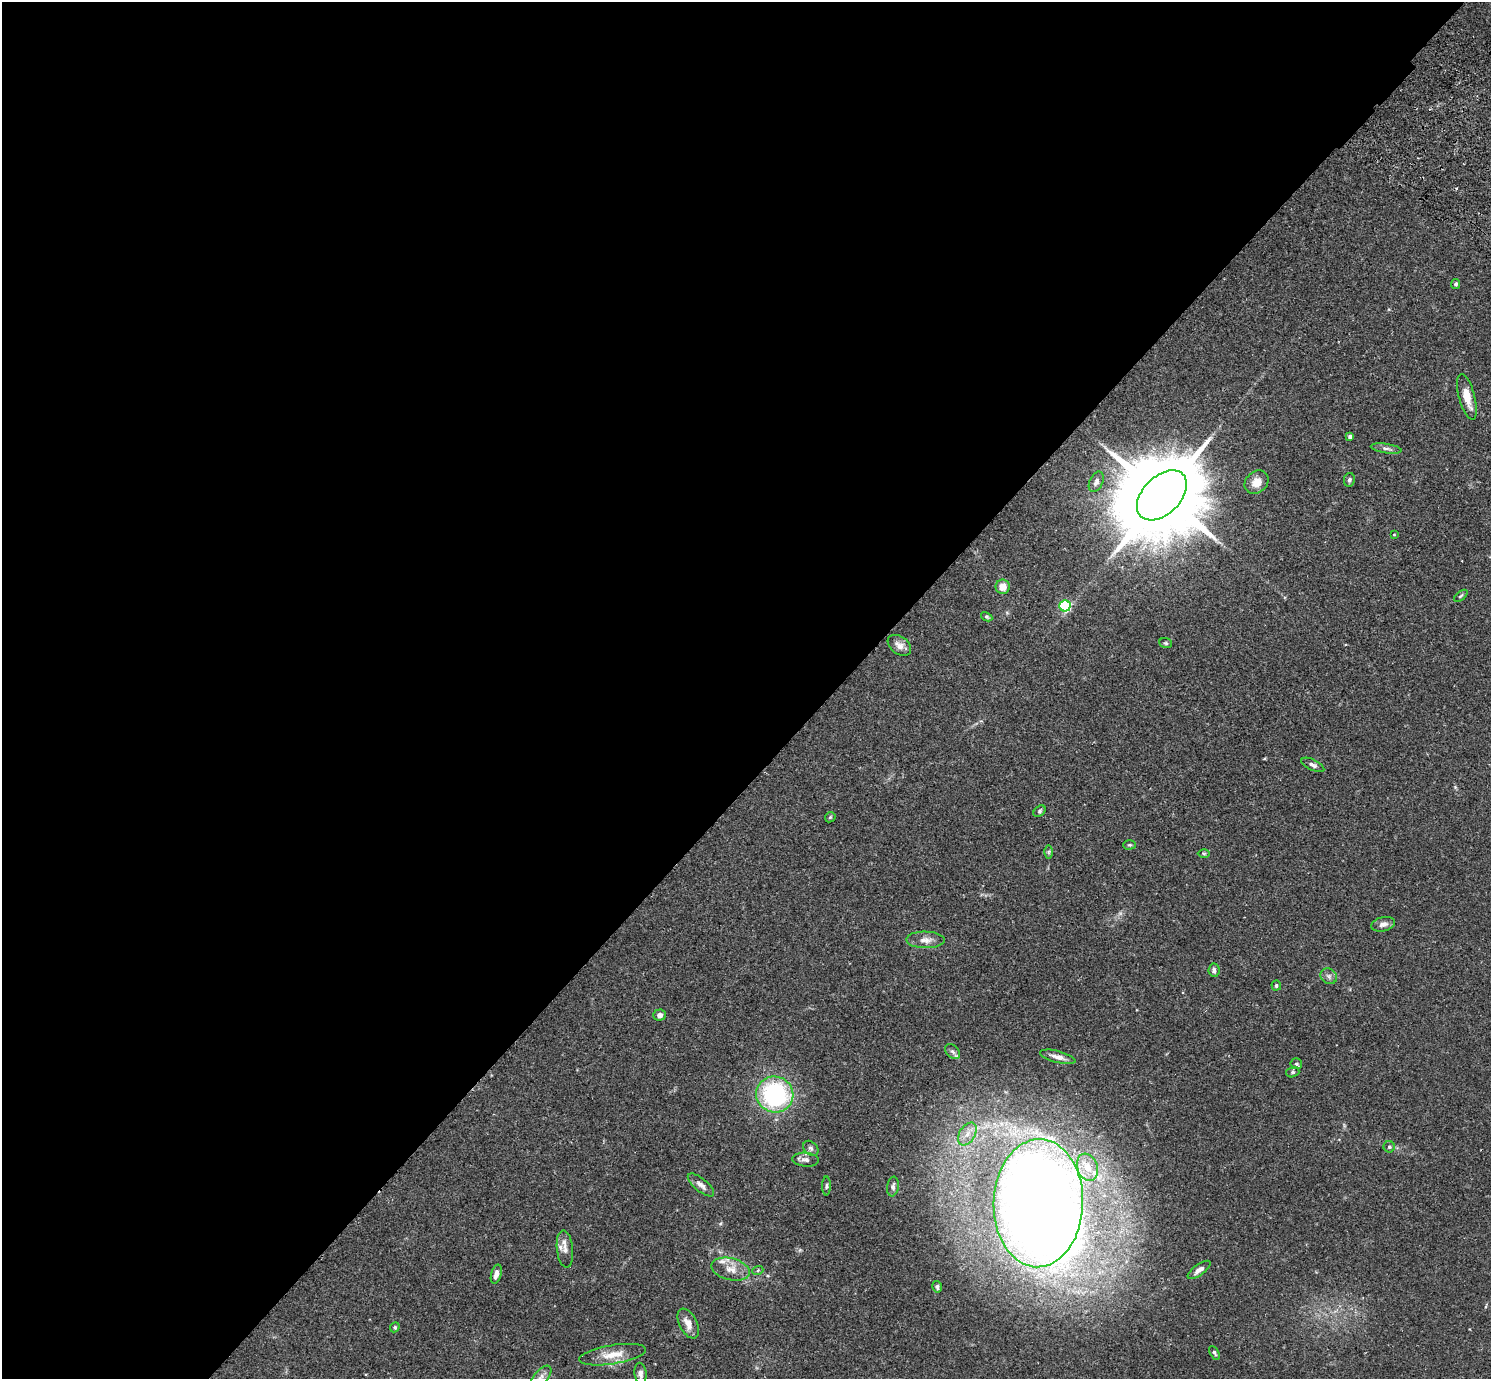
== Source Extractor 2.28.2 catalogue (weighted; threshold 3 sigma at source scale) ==
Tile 5 of 4 x 4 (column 1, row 2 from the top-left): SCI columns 40-1528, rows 2956-4332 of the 6033 x 6050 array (HDU 1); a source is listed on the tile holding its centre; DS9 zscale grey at full resolution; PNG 1493 x 1381 px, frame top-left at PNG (2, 2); each listed source drawn as its Kron ellipse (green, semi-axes under 4 px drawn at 4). Shown black and unused: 56% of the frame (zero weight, under 2 of 3 exposures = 3% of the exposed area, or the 3 px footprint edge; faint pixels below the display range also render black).
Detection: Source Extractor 2.28.2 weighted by HDU 2 'WHT'; one run over the whole footprint, this tile lists its part. Background 0.0961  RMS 0.0062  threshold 0.0281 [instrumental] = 3 sigma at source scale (4.5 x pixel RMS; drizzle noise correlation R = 1.50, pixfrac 1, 0.05/0.05 arcsec/px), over >= 5 px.
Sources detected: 58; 1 inside a brighter object's white glare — neither listed nor drawn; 4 inside a brighter listed object's ellipse — not listed separately; the other 53 listed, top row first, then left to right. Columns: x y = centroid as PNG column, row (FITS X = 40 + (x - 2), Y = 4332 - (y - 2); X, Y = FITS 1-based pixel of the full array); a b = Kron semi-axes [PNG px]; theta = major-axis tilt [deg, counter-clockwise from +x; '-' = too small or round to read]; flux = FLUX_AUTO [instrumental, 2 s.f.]
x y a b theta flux
1456 284 5 4 - 1.1
1467 397 23 8 -75 8.8
1350 436 4 3 - 2.2
1386 448 15 4 -8 2.2
1349 480 7 5 79 1.4
1096 482 11 6 65 2.5
1257 482 13 10 43 6.2
1162 495 30 19 45 11000
1394 535 4 2 - 0.44
1003 587 7 7 - 5.8
1461 596 8 4 38 0.94
1065 606 5 5 - 51
987 617 6 4 -28 0.87
1166 643 6 5 - 0.96
899 645 13 8 -36 4
1313 765 12 5 -25 2.1
1039 811 7 5 42 1.2
830 817 6 4 46 0.75
1130 845 6 4 1 0.9
1049 852 6 4 89 0.94
1204 854 6 4 -1 0.81
1383 924 12 7 14 3
925 940 19 8 -1 4.8
1214 970 7 5 -80 1.9
1329 976 9 7 -36 2.1
1276 985 5 4 - 1.2
660 1015 6 5 - 2.1
953 1052 9 6 -45 1.6
1058 1057 18 6 -14 3.7
1296 1064 6 5 - 1.2
1293 1072 6 5 - 1
775 1094 19 18 - 75
967 1134 12 8 58 5.2
1389 1147 6 5 - 1.2
811 1148 8 6 -44 1.6
806 1160 13 7 -6 2.5
1087 1167 14 10 -71 6.6
701 1185 16 6 -40 3.3
826 1186 9 3 89 1.2
893 1187 10 6 82 1.9
1038 1203 64 44 88 950
565 1249 18 8 -84 4.5
731 1269 20 11 -14 7
758 1270 5 3 - 0.72
1199 1270 13 5 36 3.2
496 1274 10 5 74 3
937 1287 6 5 - 1.3
688 1323 16 9 -63 5.9
395 1327 5 4 - 0.99
1214 1353 7 4 -61 1
613 1355 34 9 9 10
640 1373 11 6 -83 2.3
541 1377 14 6 49 3.2
Isophote crosses this tile's border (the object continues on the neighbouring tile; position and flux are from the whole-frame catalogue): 1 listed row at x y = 541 1377